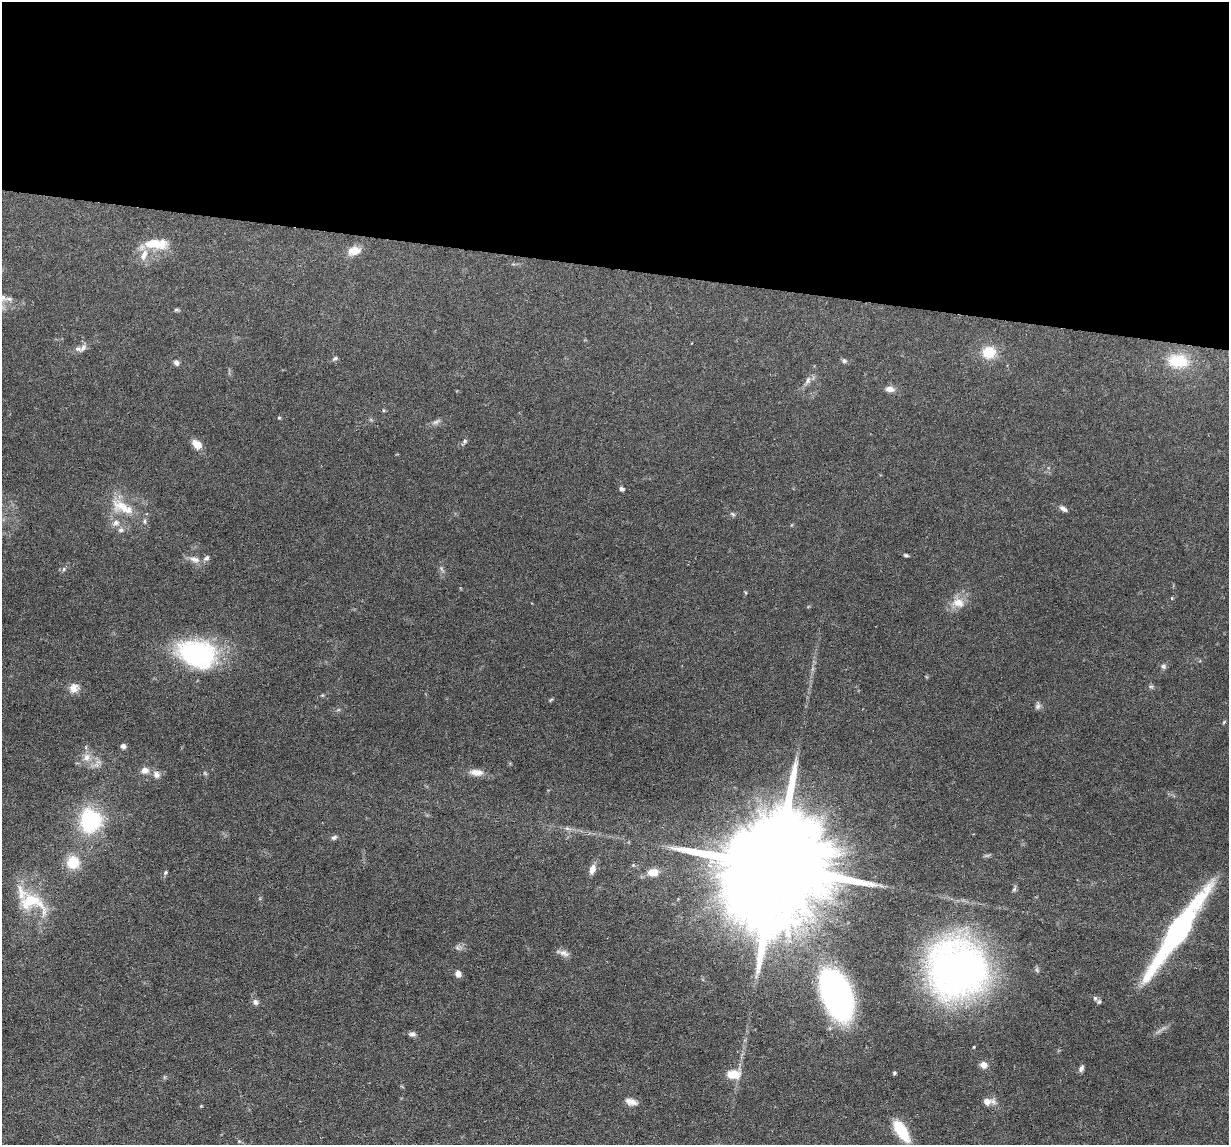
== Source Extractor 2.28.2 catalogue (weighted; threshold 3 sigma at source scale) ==
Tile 3 of 4 x 4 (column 3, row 1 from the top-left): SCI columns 2453-3679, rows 3549-4691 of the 4905 x 4927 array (HDU 1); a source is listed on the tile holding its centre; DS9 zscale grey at full resolution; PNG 1231 x 1147 px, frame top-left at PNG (2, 2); no overlay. Shown black and unused: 23% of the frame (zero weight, under 3 of 6 exposures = <1% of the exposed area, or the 3 px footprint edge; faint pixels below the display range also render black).
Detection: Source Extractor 2.28.2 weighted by HDU 2 'WHT'; one run over the whole footprint, this tile lists its part. Background 0.0749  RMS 0.0043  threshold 0.0175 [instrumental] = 3 sigma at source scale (4.09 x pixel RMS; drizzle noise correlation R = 1.36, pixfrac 0.8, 0.05/0.05 arcsec/px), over >= 5 px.
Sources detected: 70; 1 inside a brighter object's white glare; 1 long thin detection or spike segment (spike, bleed or trail) — not listed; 4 inside a brighter listed object's ellipse — not listed separately; the other 64 listed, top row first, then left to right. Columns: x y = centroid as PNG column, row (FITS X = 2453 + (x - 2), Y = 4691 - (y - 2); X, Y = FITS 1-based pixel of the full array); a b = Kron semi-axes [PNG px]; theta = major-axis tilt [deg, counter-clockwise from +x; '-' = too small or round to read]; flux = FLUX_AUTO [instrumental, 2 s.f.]
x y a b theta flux
155 244 31 12 -1 10
354 251 15 10 11 4.7
144 255 17 8 67 3.7
176 310 7 4 16 0.61
83 348 12 6 48 1.7
989 352 16 14 15 8.4
335 358 8 4 40 0.71
844 361 6 6 - 0.95
1178 361 26 17 -7 14
176 363 7 6 - 1.3
808 380 11 6 63 1.7
890 389 11 7 -6 2.3
279 418 5 3 - 0.41
436 422 12 5 30 1.4
465 441 5 5 - 0.72
197 444 9 7 -44 5.3
621 489 6 4 -15 1.1
122 507 38 15 -26 11
1063 509 10 5 -35 1.6
733 514 7 4 -37 0.64
116 523 9 7 17 1.9
121 530 7 6 - 1.3
905 555 5 4 - 0.64
207 558 9 6 47 1.2
194 559 14 8 -17 2.7
64 569 6 5 - 0.73
1172 598 5 3 - 0.34
958 603 17 12 -7 5
197 654 49 33 -15 46
1163 666 7 6 - 1.2
74 688 13 11 16 3.2
551 700 8 3 44 0.42
1038 706 9 6 75 1.2
1224 722 7 3 45 0.41
123 746 6 6 - 1.3
87 757 12 9 82 3
145 770 10 8 -7 2.4
476 772 18 8 -3 3.5
156 775 10 9 - 2.1
90 820 21 19 81 35
567 828 7 4 -19 0.84
334 837 8 5 29 0.94
73 862 14 13 - 9.4
776 868 68 22 77 19000
592 869 13 7 72 2.6
653 872 12 8 6 4.8
165 873 7 4 59 0.6
32 902 42 23 -23 19
457 948 6 6 - 0.92
564 953 13 8 -24 2.1
958 969 40 39 - 270
458 974 7 6 - 2.2
837 995 32 18 -69 180
1095 998 7 6 - 0.8
255 1002 8 6 -66 1.4
412 1034 8 6 -6 1.3
974 1047 3 2 - 0.48
983 1065 8 7 - 2.6
1081 1068 9 6 64 1.2
894 1073 5 4 - 0.47
733 1074 13 9 3 7.4
987 1101 12 9 -8 2.9
631 1102 15 7 -17 2.6
901 1131 24 10 -57 15